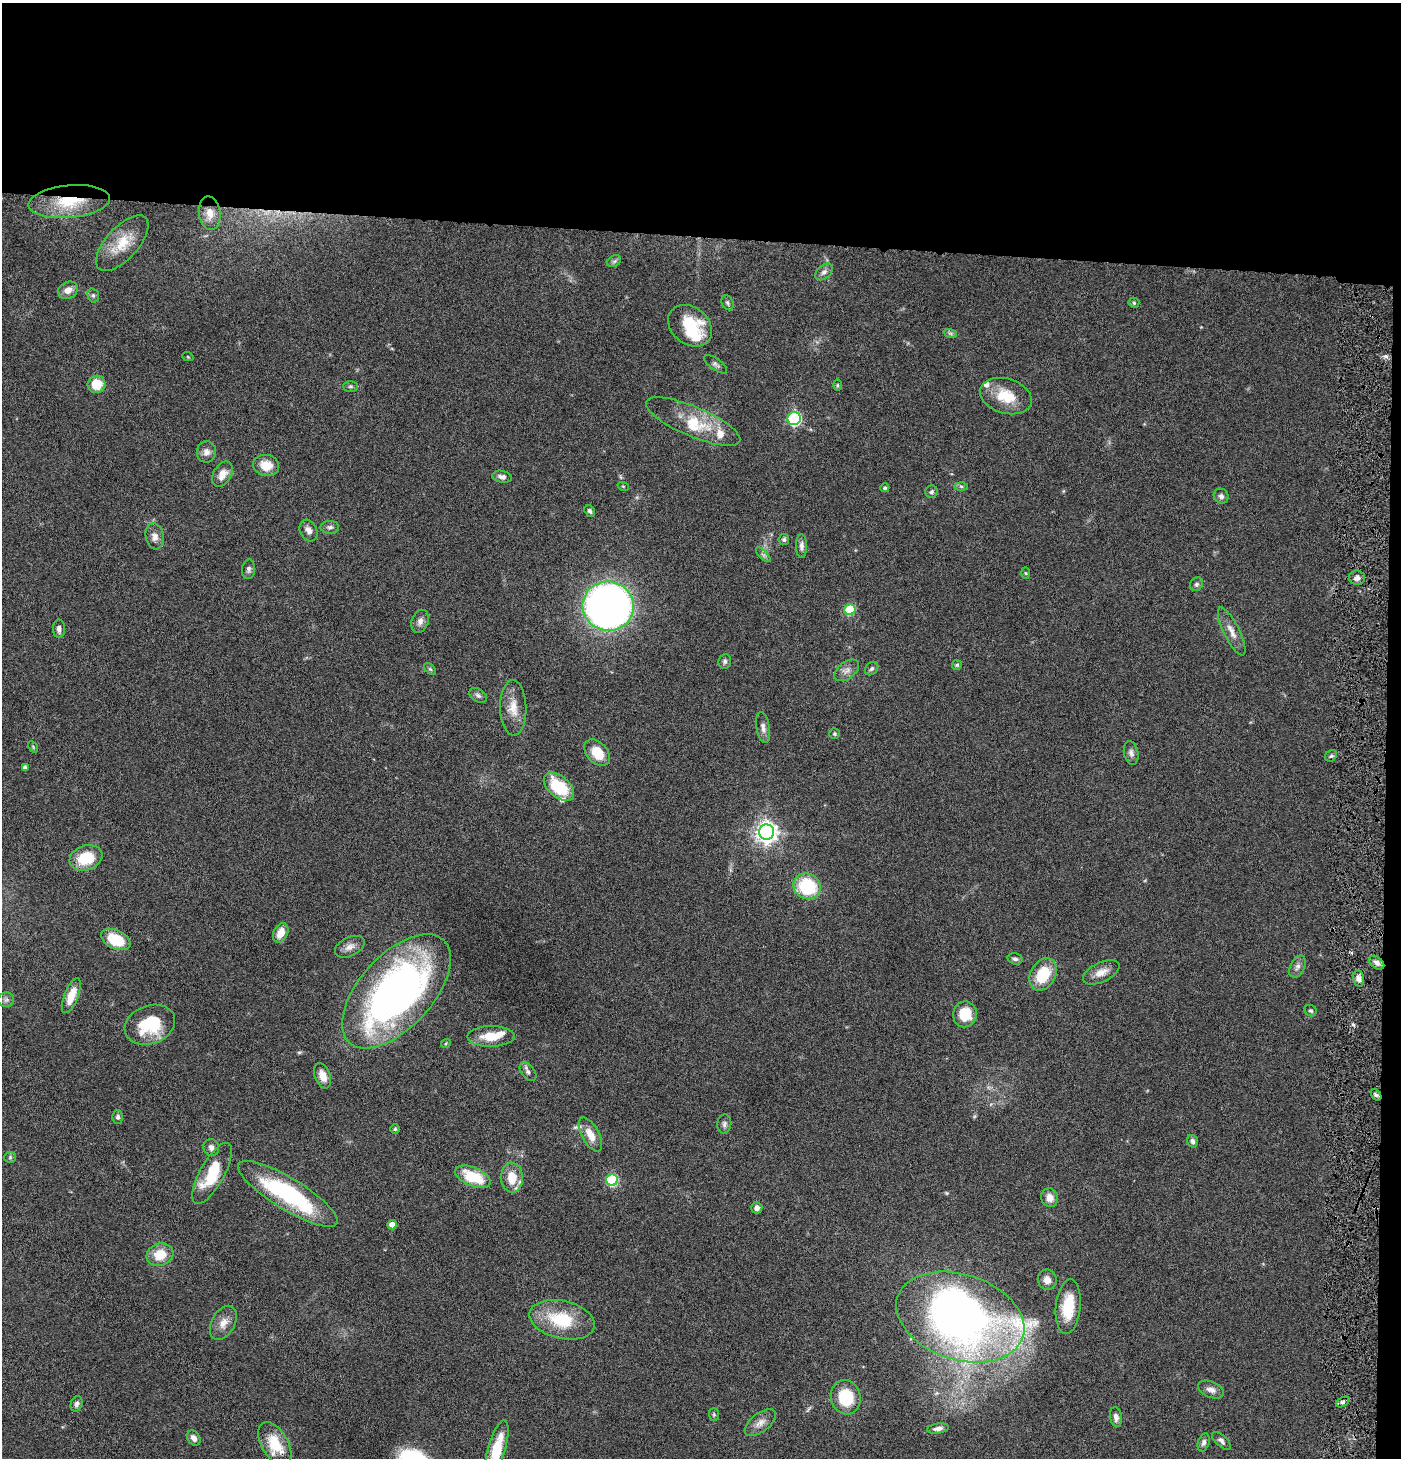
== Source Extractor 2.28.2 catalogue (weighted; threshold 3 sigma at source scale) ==
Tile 3 of 3 x 3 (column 3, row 1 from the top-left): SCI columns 2945-4343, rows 2914-4369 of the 4442 x 4371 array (HDU 1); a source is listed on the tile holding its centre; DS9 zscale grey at full resolution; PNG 1403 x 1460 px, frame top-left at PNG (2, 3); each listed source drawn as its Kron ellipse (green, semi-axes under 4 px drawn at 4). Shown black and unused: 17% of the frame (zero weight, under 4 of 8 exposures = <1% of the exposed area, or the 3 px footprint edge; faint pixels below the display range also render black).
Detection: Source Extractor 2.28.2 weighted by HDU 2 'WHT'; one run over the whole footprint, this tile lists its part. Background 0.0678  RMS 0.0042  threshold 0.0172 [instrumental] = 3 sigma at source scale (4.09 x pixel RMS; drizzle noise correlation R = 1.36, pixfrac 0.8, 0.05/0.05 arcsec/px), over >= 5 px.
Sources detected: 122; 1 inside a brighter object's white glare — neither listed nor drawn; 5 inside a brighter listed object's ellipse — not listed separately; the other 116 listed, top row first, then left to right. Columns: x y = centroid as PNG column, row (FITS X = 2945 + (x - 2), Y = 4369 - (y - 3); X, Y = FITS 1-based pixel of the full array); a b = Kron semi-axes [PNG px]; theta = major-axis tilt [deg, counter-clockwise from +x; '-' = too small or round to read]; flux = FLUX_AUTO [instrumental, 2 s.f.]
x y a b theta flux
69 202 41 16 5 17
210 213 17 11 -83 4.2
122 243 35 16 48 11
614 261 7 5 31 0.86
824 272 10 6 41 1.7
68 290 10 8 28 3.3
93 295 7 5 -74 0.8
728 303 8 5 -65 0.81
1134 303 5 5 - 0.55
690 326 24 18 -39 17
950 333 7 4 -19 0.7
188 357 6 3 -19 0.37
716 364 14 5 -36 1.2
97 384 9 8 - 8.9
837 385 5 3 - 0.42
351 386 7 5 0 0.74
1006 396 26 17 -17 11
794 419 6 6 - 53
693 422 51 15 -23 15
206 452 10 9 - 2.2
266 465 13 10 -13 6.1
222 474 13 9 60 3.8
502 477 10 6 -12 1.7
623 486 5 3 - 0.39
961 486 6 4 -2 0.71
885 488 4 4 - 0.62
931 492 6 6 - 0.86
1221 496 8 7 - 1.3
590 511 6 4 -51 0.94
330 527 9 6 0 1.2
309 530 11 8 -62 2.2
155 536 13 9 -79 2.6
784 540 5 5 - 0.81
801 546 12 5 -90 1.7
763 555 9 3 -45 0.77
249 569 10 6 84 1.2
1026 573 6 4 -88 0.4
1357 578 8 7 - 1.6
1196 584 7 6 - 0.86
608 606 25 24 - 260
850 610 5 5 - 22
420 621 12 8 69 2
59 629 9 6 -89 1.9
1232 631 26 8 -63 3.7
725 661 7 6 - 0.99
957 665 5 5 - 0.55
430 669 7 4 -44 0.56
872 669 7 5 45 0.88
847 670 14 8 36 2.3
478 695 10 6 -32 1.1
513 708 28 13 -88 6.3
763 728 16 6 -80 2
834 734 5 5 - 0.56
33 747 6 4 -58 0.43
597 753 15 10 -47 8.4
1131 753 12 7 -78 1.5
1331 756 6 5 - 0.78
25 768 4 4 - 1.3
559 787 18 10 -40 17
767 832 7 7 - 250
86 858 17 12 19 13
807 886 14 12 -32 25
281 933 10 7 64 4.8
116 939 15 9 -25 14
350 947 16 9 27 2.8
1015 959 8 5 -17 1.1
1377 963 8 5 -38 1.9
1297 967 12 7 63 1.7
1101 972 20 9 25 4
1043 974 17 12 62 14
1359 979 8 5 -76 1.7
396 991 70 36 47 180
71 996 18 7 69 5.9
6 1000 8 7 - 1.3
1311 1011 6 5 - 0.69
965 1014 13 12 - 8.8
150 1025 26 19 20 18
491 1036 23 10 1 8.7
446 1043 5 3 - 0.36
528 1072 10 6 -52 1.3
322 1076 13 7 -71 3.6
1376 1095 6 4 -52 0.88
118 1117 7 5 -89 1
724 1124 9 7 83 1.2
395 1129 5 5 - 0.59
590 1135 18 8 -61 5.3
1192 1141 6 5 - 1.3
211 1147 9 7 -69 1.5
10 1157 6 5 - 0.7
212 1173 34 12 61 16
473 1177 19 9 -23 14
512 1178 15 11 -88 8.2
612 1180 6 6 - 35
288 1194 57 16 -31 47
1050 1198 9 8 - 2.8
757 1208 5 5 - 1.7
392 1225 4 4 - 3.2
160 1255 13 11 18 7.9
1047 1280 10 9 - 2.8
1068 1307 27 12 84 13
960 1317 66 42 -18 270
562 1320 33 19 -13 20
223 1323 18 11 62 4
1211 1390 14 8 -23 2.4
846 1397 17 15 -74 16
1343 1402 7 4 26 0.88
77 1404 8 5 71 1.2
714 1415 6 5 - 0.58
1116 1417 10 6 -81 1.8
760 1423 18 9 37 3.2
938 1428 11 5 8 1.7
194 1438 8 6 -53 1.8
1221 1441 12 5 -42 1.3
1204 1443 9 5 73 1.2
275 1444 24 13 -59 12
497 1449 30 9 74 13
Overlapping masked pixels (flux is a lower limit): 1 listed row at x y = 69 202
Isophote crosses this tile's border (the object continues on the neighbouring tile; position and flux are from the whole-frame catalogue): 1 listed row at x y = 497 1449